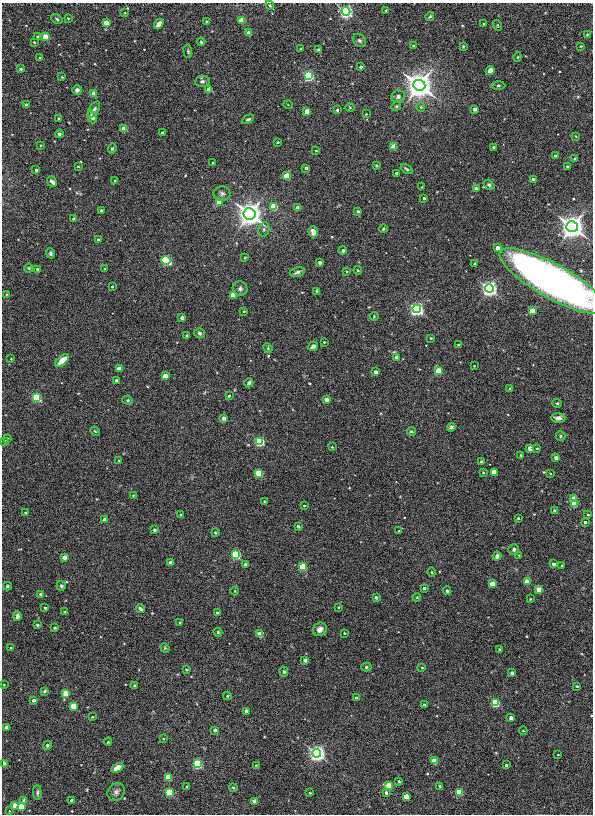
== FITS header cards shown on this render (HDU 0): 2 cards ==
NAXIS1  =                  591
NAXIS2  =                  812

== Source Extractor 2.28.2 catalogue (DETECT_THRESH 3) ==
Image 591 x 812 px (HDU 0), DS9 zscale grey, 1 PNG px = 1 image px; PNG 595 x 816 px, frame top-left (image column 1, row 812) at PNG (2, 3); each listed source drawn as its Kron ellipse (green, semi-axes under 4 px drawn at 4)
Background 4.01e-04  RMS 0.0056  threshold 0.0169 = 3 sigma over >= 5 px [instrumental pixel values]
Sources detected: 270; all 270 listed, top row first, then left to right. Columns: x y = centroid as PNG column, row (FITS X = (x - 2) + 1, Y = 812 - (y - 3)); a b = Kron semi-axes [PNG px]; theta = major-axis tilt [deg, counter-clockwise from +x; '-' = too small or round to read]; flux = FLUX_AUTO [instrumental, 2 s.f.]
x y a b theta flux
270 5 5 3 - 0.4
386 10 3 3 - 0.34
346 11 4 4 - 210
125 13 3 3 - 0.28
430 17 4 3 - 0.4
68 18 4 3 - 0.29
57 19 6 4 -37 0.55
242 20 4 3 - 13
207 22 3 3 - 0.65
106 23 4 3 - 8.1
484 23 3 3 - 0.46
159 24 5 4 - 3.2
497 25 5 3 - 0.38
248 33 4 3 - 5.9
587 34 3 3 - 0.3
38 37 3 3 - 1.2
45 37 4 4 - 20
359 40 7 6 - 0.94
34 42 3 3 - 0.43
201 42 4 3 - 0.5
413 45 4 2 - 0.33
463 46 3 2 - 0.36
581 46 2 2 - 0.27
301 49 3 2 - 0.25
318 50 3 2 - 0.29
188 51 6 3 -82 0.45
518 57 5 3 - 0.33
40 58 3 3 - 0.89
361 67 3 3 - 0.77
21 69 3 3 - 0.64
490 70 4 4 - 2.9
308 76 4 4 - 100
62 77 3 3 - 0.26
202 81 7 5 4 0.91
419 85 6 5 - 1200
498 86 7 3 1 0.54
209 89 4 3 - 9.4
77 90 4 4 - 1.4
94 94 4 4 - 3.3
398 96 7 6 - 1.4
26 105 3 3 - 3.4
288 105 5 3 - 0.25
396 106 5 4 - 0.5
350 107 5 3 - 0.3
421 107 5 4 - 0.48
94 109 9 5 58 1.1
475 109 3 3 - 3.6
337 110 3 3 - 0.84
307 111 4 3 - 11
366 114 2 2 - 0.23
92 117 6 4 -71 1.6
59 118 3 3 - 0.33
248 119 6 4 27 0.66
124 129 4 3 - 12
162 133 3 3 - 1.4
59 134 4 4 - 0.56
575 136 4 2 - 0.24
278 142 3 2 - 0.43
41 145 3 2 - 0.28
394 147 4 3 - 16
494 147 3 3 - 1.3
112 149 5 4 - 0.64
316 151 4 2 - 0.24
555 156 3 3 - 1.4
575 159 3 3 - 0.65
213 163 3 2 - 0.23
376 165 4 4 - 0.45
78 166 4 3 - 0.4
567 166 4 3 - 0.35
306 168 3 3 - 1.4
407 169 7 3 -30 0.64
36 170 3 3 - 0.88
396 173 3 3 - 0.95
287 176 4 4 - 23
115 180 2 2 - 0.31
533 180 3 3 - 1.9
52 182 6 3 -48 1.2
489 185 6 4 -38 0.59
422 187 3 2 - 0.28
476 189 3 3 - 2.1
222 193 8 7 - 1.1
424 198 3 3 - 0.88
219 202 4 4 - 17
274 207 4 4 - 27
298 208 4 3 - 3.8
101 211 3 3 - 2.5
358 211 4 3 - 0.41
250 214 6 5 - 640
74 219 3 3 - 0.49
572 227 6 5 - 580
264 229 7 5 76 0.9
383 229 4 4 - 0.44
313 232 5 4 - 3.1
98 240 3 3 - 0.9
498 248 4 3 - 4.1
343 250 4 4 - 0.72
51 253 5 4 - 0.67
245 258 3 3 - 0.31
166 260 5 4 - 95
320 262 3 3 - 2
475 264 4 3 - 0.7
29 268 4 4 - 0.38
38 269 4 3 - 0.98
105 269 3 2 - 0.38
358 270 4 3 - 0.35
347 271 3 2 - 0.31
297 272 8 4 14 1.1
553 281 60 17 -29 280
112 287 3 3 - 0.56
240 288 7 7 - 1.2
489 288 4 4 - 350
316 291 4 3 - 0.4
6 294 3 3 - 0.36
233 295 4 4 - 17
417 309 4 4 - 240
244 311 3 2 - 0.33
532 311 4 3 - 13
374 316 4 4 - 0.38
182 318 4 3 - 1.1
200 333 6 5 - 0.6
187 335 3 3 - 0.46
431 338 3 3 - 0.47
324 342 3 3 - 0.41
459 345 3 3 - 1
313 346 5 3 - 1.1
268 348 5 4 - 0.41
396 358 4 3 - 4.8
11 359 2 2 - 0.29
62 360 8 4 41 5.2
474 366 2 2 - 0.25
119 368 4 3 - 4.8
439 371 4 4 - 27
376 372 3 3 - 2.6
165 376 4 4 - 6.3
116 380 3 3 - 0.85
249 383 4 3 - 0.81
510 389 3 3 - 1.2
229 396 3 3 - 0.59
37 398 4 4 - 69
326 399 4 3 - 4.3
128 400 5 4 - 0.52
557 403 5 4 - 0.42
224 418 4 3 - 3.9
558 418 7 5 1 1.4
451 427 4 4 - 0.71
95 431 5 4 - 0.42
411 431 4 4 - 0.66
560 436 5 4 - 0.5
8 438 3 2 - 0.26
5 441 3 3 - 0.97
260 441 4 4 - 79
332 447 3 3 - 0.31
530 448 4 3 - 6.5
537 448 3 3 - 0.46
521 455 3 2 - 0.33
556 458 4 3 - 3.8
119 460 3 2 - 0.43
481 462 3 3 - 1.2
483 472 3 3 - 0.34
494 472 4 3 - 14
259 473 4 4 - 34
550 473 3 2 - 0.39
133 495 4 4 - 0.34
574 499 4 4 - 12
264 501 3 2 - 0.29
574 504 4 4 - 21
304 506 3 2 - 0.45
555 511 3 3 - 1.3
26 513 3 3 - 0.78
181 515 3 3 - 1.7
588 515 3 3 - 0.46
518 518 3 3 - 0.47
105 520 4 3 - 4.9
585 522 3 3 - 0.89
298 526 3 3 - 1.8
154 530 3 3 - 0.93
399 531 3 3 - 0.3
215 533 4 3 - 0.38
514 550 5 5 - 0.88
236 554 4 4 - 71
519 555 3 2 - 0.29
497 556 4 4 - 0.92
64 557 4 3 - 4.6
170 563 4 3 - 7.2
554 564 3 3 - 2.2
245 565 3 3 - 2.6
562 565 3 2 - 0.42
303 567 4 4 - 33
432 572 5 3 - 0.35
527 581 4 4 - 11
492 584 4 4 - 13
7 586 4 3 - 0.78
61 586 5 4 - 0.66
424 588 3 3 - 1.1
539 590 4 3 - 15
235 591 4 4 - 0.35
447 591 4 3 - 0.57
41 594 3 3 - 1.5
376 597 3 3 - 1.4
417 597 4 3 - 0.33
530 599 4 2 - 0.22
339 607 3 2 - 0.31
45 608 3 3 - 0.86
140 609 4 3 - 1
65 612 3 2 - 0.28
217 613 3 3 - 1.4
17 616 5 4 - 1.7
180 623 3 3 - 0.3
37 625 3 3 - 0.74
54 628 3 3 - 0.68
320 629 7 6 - 2.1
218 632 4 4 - 0.42
344 633 4 3 - 0.36
260 634 4 3 - 13
11 648 3 2 - 0.35
165 648 5 4 - 0.38
500 649 3 3 - 0.89
305 660 4 3 - 3
366 667 5 4 - 0.58
422 668 3 2 - 0.34
186 669 3 3 - 0.76
284 672 5 4 - 0.54
512 673 3 3 - 1.8
4 685 2 2 - 0.26
135 686 3 3 - 1.5
577 686 3 2 - 0.31
44 691 4 2 - 0.5
65 693 4 3 - 12
227 696 4 3 - 0.47
356 698 3 3 - 1.3
34 700 3 3 - 1.5
495 703 4 4 - 46
424 705 3 3 - 1.2
74 706 4 4 - 25
246 711 4 3 - 5.9
92 717 2 2 - 0.32
511 718 3 3 - 3.1
7 727 4 3 - 3.5
215 730 3 3 - 1.9
523 731 4 3 - 0.29
163 739 3 2 - 0.25
108 742 4 3 - 0.38
47 745 4 4 - 0.78
317 753 4 4 - 340
558 755 3 2 - 0.21
434 761 4 4 - 20
3 763 4 3 - 10
197 764 4 4 - 66
256 765 3 2 - 0.35
506 765 3 3 - 0.92
117 768 6 4 29 2.8
168 777 4 4 - 20
399 781 3 3 - 0.79
389 786 4 4 - 23
440 786 4 3 - 0.34
187 787 4 3 - 0.41
233 788 4 3 - 0.54
116 792 9 8 - 1.3
459 792 4 4 - 28
37 793 7 4 -85 0.73
169 793 4 4 - 35
310 793 3 3 - 0.55
386 793 4 3 - 0.82
406 797 4 4 - 11
24 800 4 4 - 0.52
72 800 3 3 - 1.4
254 801 4 3 - 4.8
15 805 4 3 - 4.7
21 807 4 4 - 16
9 811 3 3 - 0.34
At the frame edge (FLAGS 8, measured only in part): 2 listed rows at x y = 553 281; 3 763